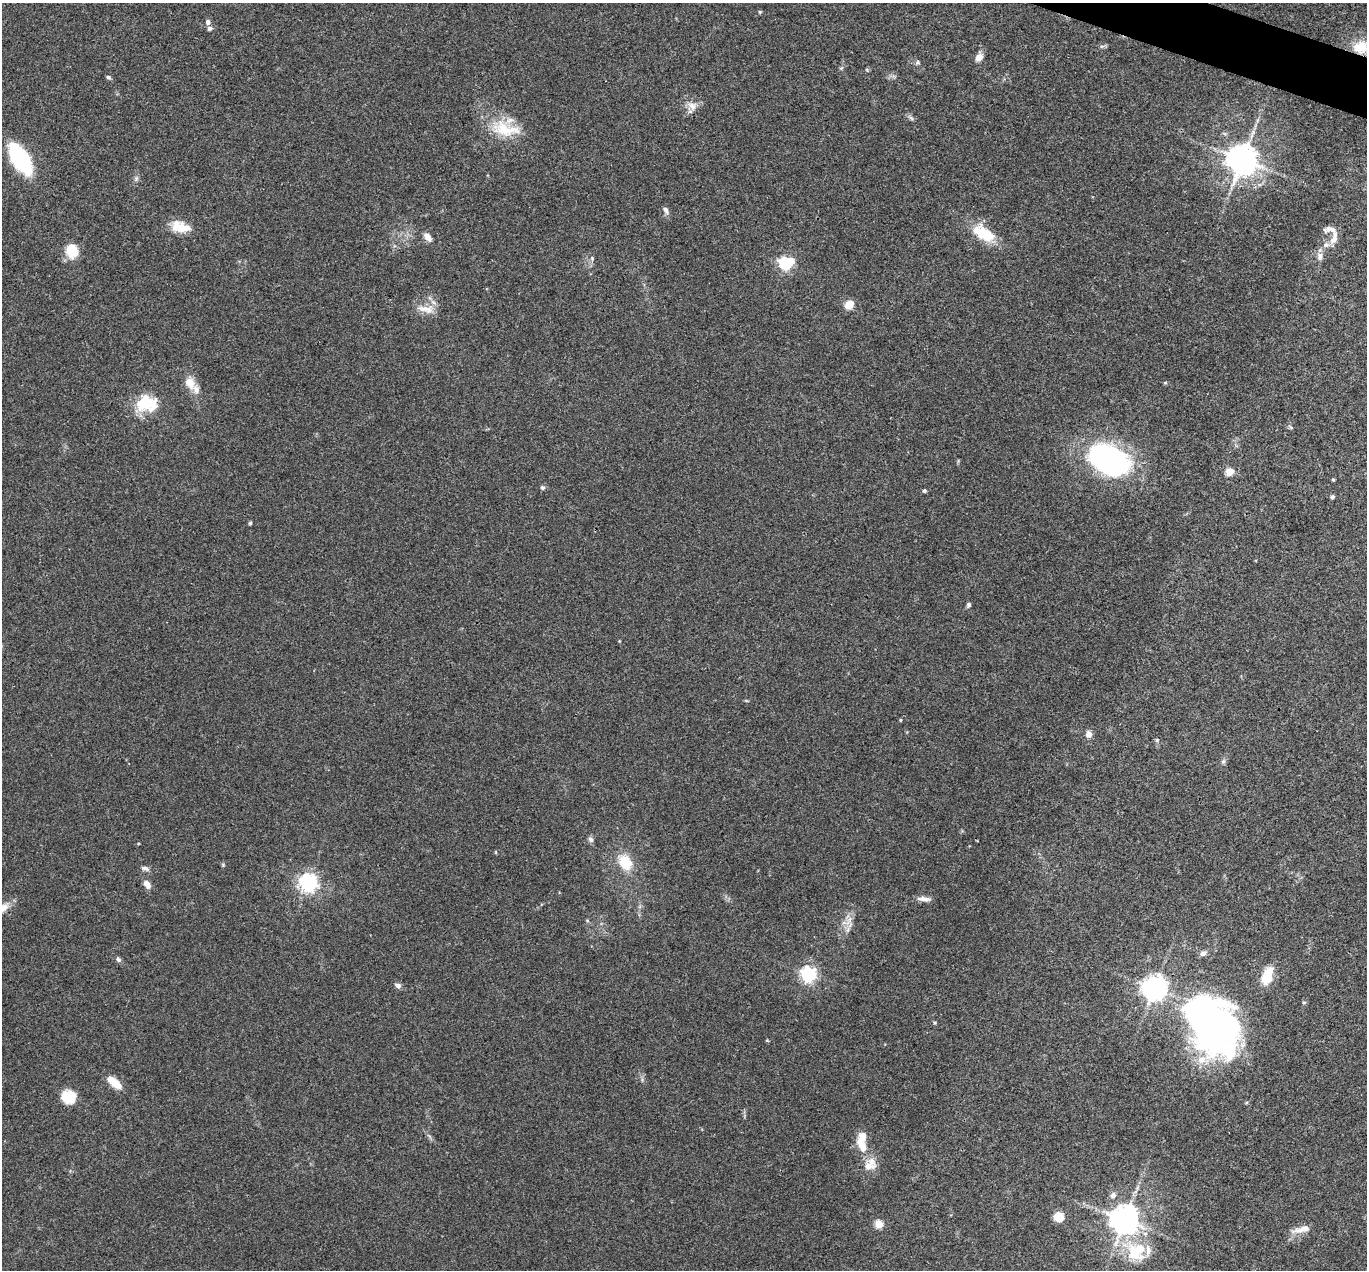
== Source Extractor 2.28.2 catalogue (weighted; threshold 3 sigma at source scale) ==
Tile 10 of 4 x 4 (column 2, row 3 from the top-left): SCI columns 1367-2731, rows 1536-2803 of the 5462 x 5475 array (HDU 1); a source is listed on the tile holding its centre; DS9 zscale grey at full resolution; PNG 1369 x 1272 px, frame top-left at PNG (2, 3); no overlay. Shown black and unused: <1% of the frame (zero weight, under 3 of 4 exposures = <1% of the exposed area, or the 3 px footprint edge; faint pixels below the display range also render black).
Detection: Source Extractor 2.28.2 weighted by HDU 2 'WHT'; one run over the whole footprint, this tile lists its part. Background 0.0735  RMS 0.0056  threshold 0.0252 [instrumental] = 3 sigma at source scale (4.5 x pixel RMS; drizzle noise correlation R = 1.50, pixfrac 1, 0.05/0.05 arcsec/px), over >= 5 px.
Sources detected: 74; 1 inside a brighter object's white glare — not listed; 7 inside a brighter listed object's ellipse — not listed separately; the other 66 listed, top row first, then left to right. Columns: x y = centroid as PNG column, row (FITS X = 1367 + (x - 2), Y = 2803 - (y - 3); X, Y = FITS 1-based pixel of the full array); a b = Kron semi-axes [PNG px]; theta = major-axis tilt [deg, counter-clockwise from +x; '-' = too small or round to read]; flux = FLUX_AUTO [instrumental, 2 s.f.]
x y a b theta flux
760 12 5 4 - 0.64
208 22 7 5 -73 1.7
1361 47 22 17 1 14
979 57 9 7 49 4.4
917 62 6 6 - 1.1
108 77 6 4 -31 0.98
692 106 14 9 -55 4.3
911 118 8 4 -45 1.2
505 129 43 19 -10 21
21 159 27 13 -58 64
1242 160 9 8 - 1100
136 178 7 6 - 1.3
666 210 9 6 -71 2
180 227 24 13 -13 11
984 234 29 14 -30 19
427 237 11 6 -50 3.9
1334 238 19 8 71 5.1
72 251 17 14 -77 11
1320 256 11 8 82 3
592 258 6 5 - 1
785 263 7 6 - 100
849 305 11 9 45 5.4
424 309 19 9 -6 6.3
190 383 17 12 -63 7.5
1165 383 6 4 1 0.6
146 403 27 20 -1 22
1290 427 6 4 -70 0.81
1109 460 43 28 -25 110
1229 472 5 5 - 16
1333 480 4 3 - 0.72
542 488 6 5 - 1.2
924 491 5 4 - 0.89
1332 497 4 4 - 1.6
250 523 5 4 - 0.71
968 605 6 5 - 1.2
900 720 4 3 - 0.58
1089 734 6 5 - 4.3
1157 740 7 4 46 0.8
1223 761 7 5 66 1.4
591 839 8 7 - 1.7
625 862 17 13 -56 16
145 868 11 5 -19 1.8
308 882 6 6 - 260
147 884 11 7 -57 3.4
924 899 17 6 -5 3.4
4 907 15 10 45 5.2
849 921 20 7 53 5.1
1203 953 9 6 28 2.4
118 959 7 5 -60 1.4
808 974 6 6 - 160
1267 976 23 12 69 12
398 986 7 5 -26 2.3
1155 988 8 7 - 550
1304 1002 6 4 0 0.69
935 1023 5 4 - 0.68
1207 1023 70 50 -46 270
114 1083 17 7 -40 9.5
69 1097 17 14 -6 12
862 1145 22 11 -65 11
868 1166 22 10 5 6.3
1113 1195 8 7 - 2.4
1059 1217 8 8 - 11
1125 1220 8 8 - 860
879 1224 5 5 - 22
1300 1230 23 8 11 5.3
1136 1252 31 27 -57 25
Overlapping masked pixels (flux is a lower limit): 1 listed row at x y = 1361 47
Isophote crosses this tile's border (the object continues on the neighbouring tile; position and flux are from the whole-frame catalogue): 2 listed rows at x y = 1361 47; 4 907
Unlisted compact peaks at least as high as the median listed source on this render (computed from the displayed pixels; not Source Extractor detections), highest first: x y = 223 865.